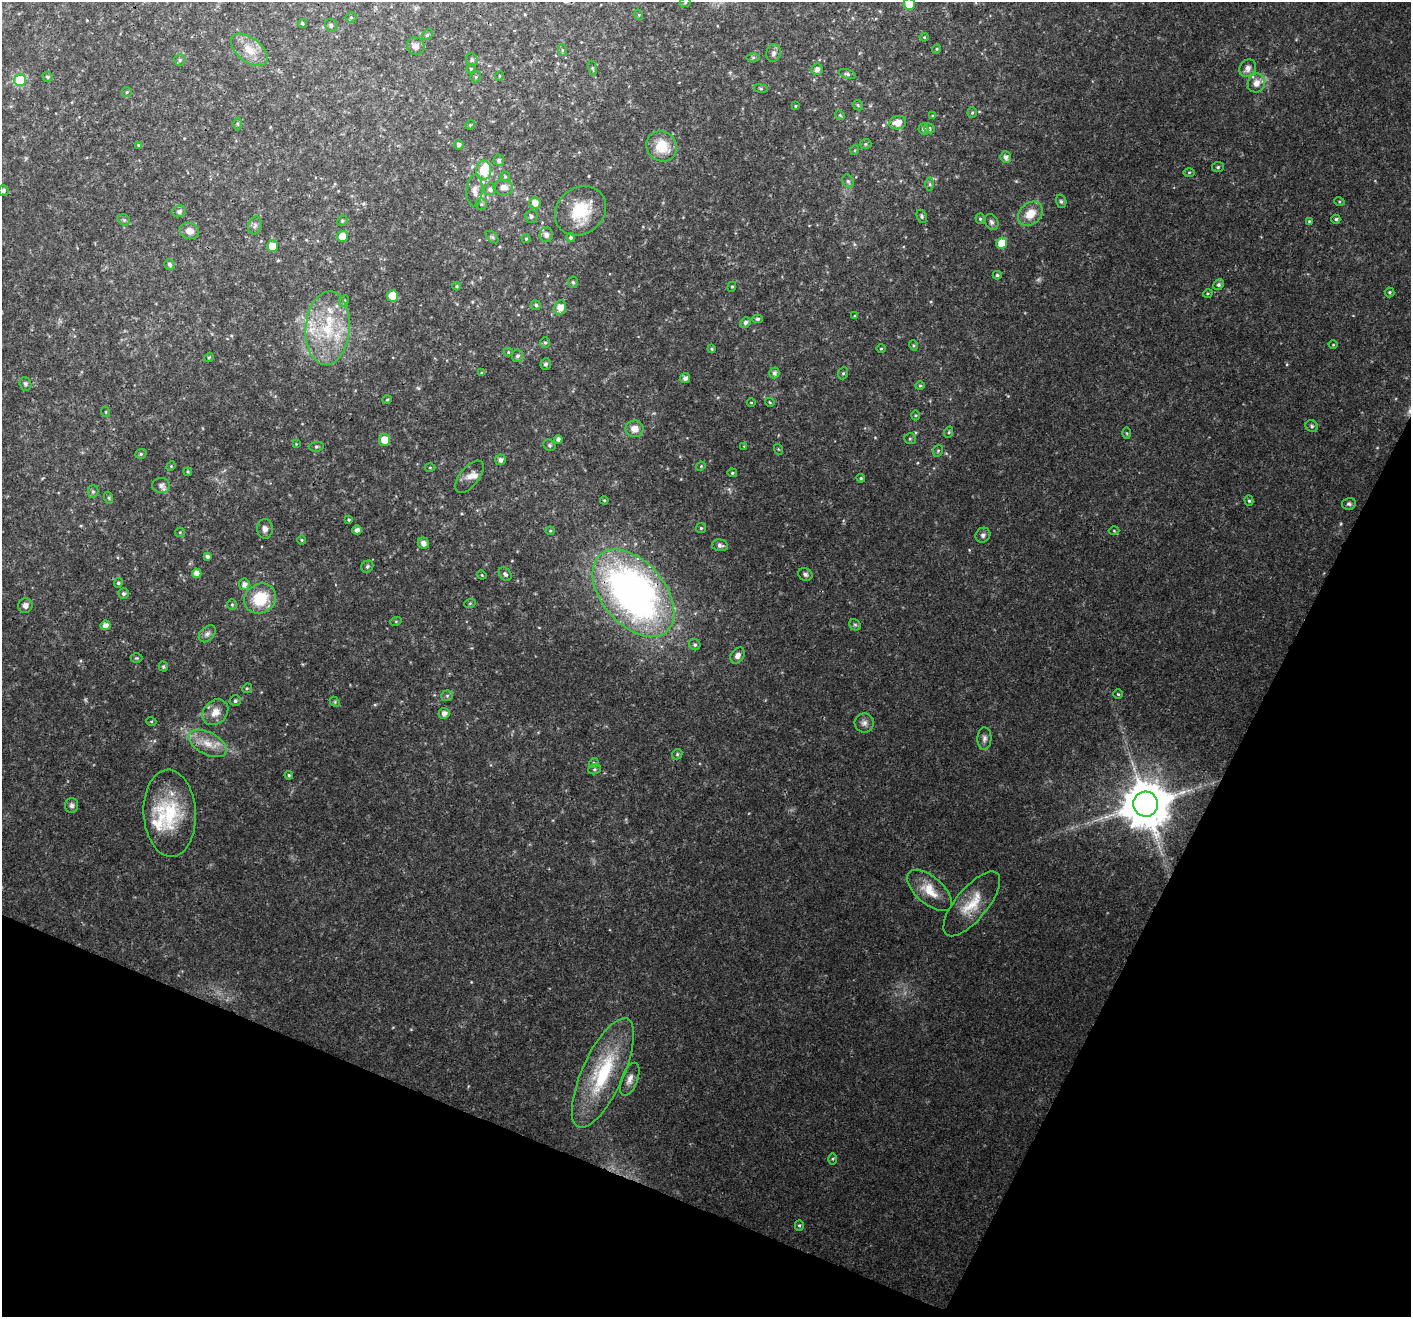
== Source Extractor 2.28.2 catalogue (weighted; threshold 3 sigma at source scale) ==
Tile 15 of 4 x 4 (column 3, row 4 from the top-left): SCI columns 2872-4280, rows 351-1665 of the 5733 x 5895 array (HDU 1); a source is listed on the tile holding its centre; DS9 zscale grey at full resolution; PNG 1413 x 1319 px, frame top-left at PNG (2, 2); each listed source drawn as its Kron ellipse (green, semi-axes under 4 px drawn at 4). Shown black and unused: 22% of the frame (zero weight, under 3 of 4 exposures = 5% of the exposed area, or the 3 px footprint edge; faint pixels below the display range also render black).
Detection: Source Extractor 2.28.2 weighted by HDU 2 'WHT'; one run over the whole footprint, this tile lists its part. Background 0.033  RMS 0.0036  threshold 0.0163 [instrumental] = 3 sigma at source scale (4.5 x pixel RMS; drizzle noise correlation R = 1.50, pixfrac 1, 0.0396/0.0396 arcsec/px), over >= 5 px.
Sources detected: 212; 4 too faint to see at this stretch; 1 inside a brighter object's white glare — neither listed nor drawn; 7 inside a brighter listed object's ellipse — not listed separately; the other 200 listed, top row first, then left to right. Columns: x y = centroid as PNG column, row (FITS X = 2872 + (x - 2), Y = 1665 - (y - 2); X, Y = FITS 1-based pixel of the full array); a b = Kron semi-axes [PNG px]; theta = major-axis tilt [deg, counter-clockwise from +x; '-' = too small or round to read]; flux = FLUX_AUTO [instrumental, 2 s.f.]
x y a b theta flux
685 3 6 3 20 0.43
909 4 6 5 - 10
639 15 5 3 - 0.38
351 17 5 5 - 0.48
302 23 5 4 - 0.51
331 25 6 6 - 0.69
427 35 6 4 44 0.52
924 37 4 4 - 0.38
416 46 9 8 - 1.9
937 49 5 4 - 0.43
249 50 21 12 -38 6.2
562 50 6 4 -73 0.49
773 53 9 7 75 1.3
753 57 7 4 0 0.54
180 60 6 5 - 0.63
472 60 6 6 - 0.79
593 68 7 3 -81 0.55
1248 68 9 7 54 2.4
471 69 5 4 - 0.39
817 69 6 5 - 1.3
847 74 8 4 -18 0.79
499 76 5 3 - 0.3
47 77 5 5 - 0.68
476 77 6 5 - 0.51
20 80 6 6 - 20
1256 83 9 8 - 3
761 88 7 3 -8 0.48
127 92 5 4 - 0.4
858 105 6 4 -46 0.49
795 106 3 3 - 0.31
972 113 5 4 - 0.51
840 115 5 4 - 0.41
933 116 4 4 - 0.4
898 123 8 6 11 4
237 124 6 4 -89 0.46
470 125 5 4 - 0.37
929 128 5 5 - 0.75
923 129 6 5 - 0.85
865 144 6 5 - 0.56
138 145 4 3 - 0.52
459 145 4 4 - 1.2
662 146 16 14 -42 8.7
855 150 5 3 - 0.35
1006 157 6 5 - 1.6
499 160 5 5 - 0.95
1218 167 6 5 - 0.54
484 170 9 7 -88 9.9
1189 172 5 4 - 0.43
505 177 5 4 - 0.53
848 181 7 5 -61 0.79
930 184 6 4 -89 0.59
503 187 10 7 -5 2.8
490 189 6 5 - 1.3
3 191 5 5 - 0.89
475 191 16 8 86 2.8
1061 201 7 5 -73 0.66
1339 201 5 3 - 0.36
535 203 6 5 - 2.8
481 204 6 5 - 0.6
179 211 7 5 20 0.91
580 211 27 23 38 13
1030 214 14 10 43 6
531 216 6 6 - 0.86
922 216 7 4 -68 0.63
980 219 5 4 - 0.57
1336 219 4 4 - 0.59
124 220 6 5 - 0.58
342 221 5 5 - 0.63
1309 221 4 4 - 0.38
992 222 8 6 -65 1
255 225 9 6 74 1.1
190 231 10 8 -18 2.6
546 235 7 6 - 1.5
342 236 5 5 - 4.3
492 237 7 4 -44 0.65
571 238 4 4 - 0.72
526 239 4 4 - 0.4
1002 243 6 5 - 6.3
272 246 5 5 - 5.4
169 264 5 5 - 1
997 275 4 4 - 0.55
573 282 5 5 - 0.58
1218 285 6 5 - 0.83
457 286 4 3 - 0.47
732 287 5 4 - 0.44
1390 292 5 5 - 0.51
1208 293 5 3 - 0.4
392 296 5 5 - 8.4
344 301 6 4 67 0.59
536 305 5 4 - 0.6
560 308 7 6 - 3.8
855 316 4 3 - 0.34
757 319 5 4 - 0.69
745 322 5 5 - 1
328 328 37 22 86 22
545 342 5 5 - 0.59
913 345 5 3 - 0.4
1333 345 4 3 - 0.27
711 349 4 4 - 0.42
881 349 4 3 - 0.32
508 352 4 4 - 0.34
517 356 6 5 - 0.95
209 357 5 3 - 0.36
546 364 6 5 - 0.97
482 373 4 3 - 0.49
774 373 5 5 - 1.2
843 373 6 5 - 0.58
685 378 5 5 - 1.6
25 384 7 5 -73 0.85
920 386 4 4 - 0.4
387 399 5 3 - 0.35
751 402 4 3 - 0.3
770 402 5 3 - 0.33
106 412 5 3 - 0.32
916 415 5 3 - 0.39
1312 426 6 5 - 0.67
634 429 9 8 - 3.2
949 432 6 3 72 0.46
1127 433 6 4 -88 0.44
558 439 4 4 - 1.1
910 439 6 5 - 0.65
384 440 6 5 - 5.2
296 444 3 3 - 0.26
549 445 6 5 - 0.67
744 446 3 3 - 0.25
316 447 7 5 6 0.64
778 449 5 3 - 0.32
938 451 6 4 67 0.52
141 454 6 4 21 0.6
500 460 5 5 - 1.4
171 466 5 4 - 0.37
701 466 5 4 - 0.34
430 468 5 3 - 0.36
188 472 4 3 - 0.38
732 473 5 4 - 0.45
469 477 19 9 51 2.7
861 478 4 4 - 0.53
161 485 8 7 - 1.4
93 492 6 5 - 0.61
109 498 6 4 -72 0.48
604 500 4 3 - 0.35
1249 501 5 4 - 0.56
1349 504 7 5 13 0.81
349 520 4 4 - 0.47
701 528 5 5 - 0.57
265 529 10 8 -90 1.6
357 530 5 4 - 1.5
550 531 4 4 - 0.38
1114 531 5 3 - 0.36
180 532 5 4 - 0.43
983 535 8 7 - 1.2
301 540 5 3 - 0.35
423 543 6 5 - 1.7
720 545 8 6 -10 1.3
207 556 4 4 - 1.1
367 567 6 5 - 0.74
197 573 5 4 - 2.3
505 574 8 5 -51 0.85
805 574 7 6 - 1
482 575 5 4 - 0.31
118 583 5 4 - 0.72
244 584 6 5 - 1.6
633 593 51 31 -49 180
124 594 5 5 - 0.91
260 599 16 14 30 13
470 603 6 3 19 0.4
25 605 7 7 - 1.7
232 605 5 4 - 0.5
396 621 6 3 19 0.43
105 625 5 5 - 2.1
855 625 6 5 - 0.63
207 634 10 6 45 1.4
695 645 6 5 - 0.78
738 655 9 6 57 2
136 658 6 5 - 0.46
163 667 5 4 - 0.52
247 688 5 4 - 0.4
1118 694 5 4 - 0.47
447 696 6 5 - 0.67
235 701 5 5 - 0.75
335 702 6 4 -48 0.42
215 712 14 11 45 4.2
444 713 5 5 - 1.9
151 721 5 3 - 0.36
864 723 9 9 - 1.8
984 739 11 7 88 1.4
208 743 21 11 -28 6.1
677 754 5 4 - 0.55
594 763 5 4 - 0.54
594 769 6 5 - 0.61
289 775 4 4 - 0.56
1146 804 12 12 - 1800
72 805 7 6 - 1.1
170 813 43 26 -87 23
930 890 27 13 -41 7.8
972 904 40 16 50 10
603 1073 59 20 66 31
630 1079 17 8 70 2.7
833 1159 5 3 - 0.41
799 1225 5 4 - 0.54
Overlapping masked pixels (flux is a lower limit): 2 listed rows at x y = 633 593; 1146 804
Isophote crosses this tile's border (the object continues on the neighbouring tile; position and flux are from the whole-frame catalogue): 1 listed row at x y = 909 4